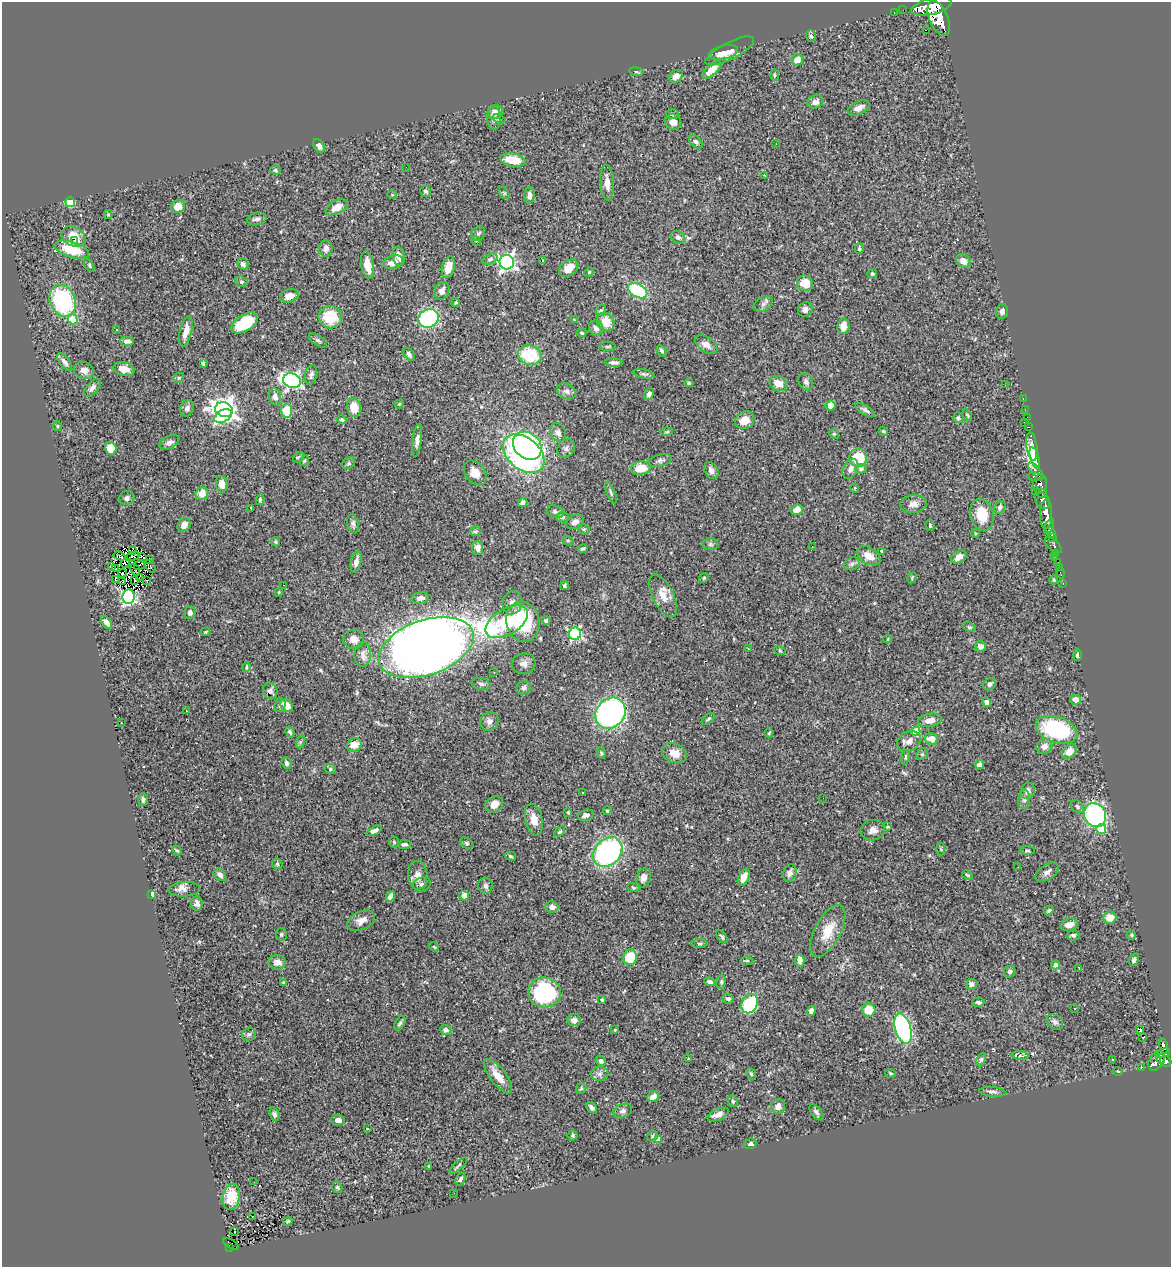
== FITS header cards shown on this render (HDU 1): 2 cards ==
NAXIS1  =                 1169
NAXIS2  =                 1265

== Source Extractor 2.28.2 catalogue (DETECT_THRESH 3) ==
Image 1169 x 1265 px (HDU 1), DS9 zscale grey, 1 PNG px = 1 image px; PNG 1173 x 1269 px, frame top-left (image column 1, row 1265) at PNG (2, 2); each listed source drawn as its Kron ellipse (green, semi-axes under 4 px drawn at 4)
Background 0.546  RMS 0.037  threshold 0.11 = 3 sigma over >= 5 px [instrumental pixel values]
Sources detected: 403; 6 with non-positive FLUX_AUTO (blend fragments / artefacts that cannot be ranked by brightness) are neither listed nor drawn; the other 397 listed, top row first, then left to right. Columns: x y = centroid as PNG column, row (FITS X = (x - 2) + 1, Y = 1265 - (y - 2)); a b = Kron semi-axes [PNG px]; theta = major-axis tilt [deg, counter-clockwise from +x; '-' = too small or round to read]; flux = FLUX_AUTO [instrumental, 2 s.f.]
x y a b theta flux
931 6 21 8 14 2800
903 10 2 2 - 4.9
894 12 3 2 - 9.1
939 18 18 9 -67 2700
926 30 2 2 - 660
811 36 6 4 -71 4.7
730 51 27 8 27 28
723 53 15 6 15 14
797 60 6 5 - 25
712 70 12 5 42 32
636 72 7 3 -8 2.9
774 75 5 3 - 2.9
676 76 7 6 - 15
815 102 8 6 20 13
859 108 11 6 25 14
495 112 8 7 - 16
672 114 6 4 -1 5.4
494 118 11 7 -88 12
499 119 7 4 -22 3.1
673 122 8 7 - 17
696 142 8 5 -45 7
776 144 2 2 - 14
319 146 7 5 -56 9.9
513 160 13 6 -10 52
406 167 2 2 - 2.5
276 170 5 4 - 3.4
764 175 3 2 - 1.4
607 183 18 6 -86 20
426 191 6 5 - 4.7
504 193 7 3 -53 3.3
392 195 5 3 - 2.3
529 195 8 5 88 11
70 202 5 4 - 96
178 207 7 6 - 28
337 207 12 6 29 25
108 214 4 4 - 3
257 219 10 6 14 10
478 233 7 6 - 6.1
73 236 13 9 -29 48
678 237 8 6 -30 7.8
74 240 3 3 - 26
476 241 5 4 - 3
326 248 8 6 89 12
72 249 18 8 -16 81
859 249 5 4 - 3.8
399 256 9 6 -78 16
490 259 8 5 23 5.8
543 261 4 2 - 1.8
963 261 8 6 -41 20
393 262 10 6 16 22
507 262 7 7 - 710
243 264 6 5 - 6.8
89 265 7 4 -61 3.4
367 265 14 6 -81 30
448 267 11 6 76 30
569 268 10 7 36 27
589 272 5 4 - 2.6
872 274 5 4 - 4
241 282 6 5 - 4.3
805 283 8 7 - 28
442 291 9 7 66 13
638 291 10 6 -29 160
289 296 9 6 16 21
63 301 16 12 -68 280
456 303 4 4 - 3.3
763 304 10 6 30 9.3
601 310 6 4 54 3.7
805 310 8 7 - 9.7
1002 311 7 6 - 7.6
330 317 11 11 - 78
429 318 10 9 - 270
73 319 5 4 - 80
575 320 4 4 - 2.3
606 322 10 8 -59 38
245 323 15 8 33 100
843 326 8 6 84 24
596 328 8 6 -58 9.7
117 329 3 2 - 3.3
186 331 16 6 76 22
581 333 5 4 - 3.1
318 340 10 5 -34 5.6
127 341 7 4 1 9.6
706 345 12 7 -33 17
607 347 8 4 0 3.9
662 351 6 4 -63 5.6
409 354 7 4 -52 6.6
530 355 12 10 -13 110
64 362 10 5 -53 9
614 362 9 4 -4 7.9
203 363 4 3 - 5.6
124 369 10 6 -16 25
84 370 10 8 -18 15
644 374 10 4 -11 5.7
311 375 10 6 79 8.1
179 378 5 4 - 3.4
292 381 9 7 -19 600
806 382 9 7 -65 8.2
689 383 4 4 - 3.1
778 384 9 7 -29 25
1005 385 2 2 - 1.7
92 388 11 5 49 9.8
567 391 10 7 -22 11
649 394 6 4 65 9.8
275 397 9 6 -76 13
1023 399 3 2 - 15
399 404 5 3 - 2.2
831 406 5 5 - 15
187 408 8 6 69 11
354 408 9 7 -82 37
224 410 9 7 -21 1900
865 410 11 4 -31 8.3
1025 410 2 2 - 11
287 411 7 5 84 56
967 415 6 4 -59 3.3
223 416 9 6 28 160
1027 417 2 2 - 4.6
958 418 5 5 - 4
342 420 5 4 - 3.7
745 420 10 8 32 28
1024 422 3 3 - 28
57 426 5 3 - 2.3
1028 427 4 2 - 20
883 431 5 4 - 3.2
667 432 6 4 2 3
558 433 9 7 -62 9
834 434 5 4 - 3.4
417 440 16 4 82 12
169 442 11 6 27 9.6
527 446 16 12 -43 300
1032 447 14 5 -83 1400
111 448 6 5 - 41
566 448 10 8 54 9.7
524 454 23 15 -40 690
298 457 6 4 39 4.3
858 458 9 8 - 78
1035 458 11 4 -73 1300
660 460 12 6 13 7.6
304 461 5 3 - 2.7
349 463 7 5 38 4.2
641 468 10 6 9 44
850 469 10 7 63 12
861 469 6 4 20 5
711 470 9 6 -57 12
1036 471 10 4 -48 340
475 473 14 9 -51 22
1036 477 7 3 -8 320
222 484 8 5 -84 21
1040 484 9 7 86 440
855 488 4 4 - 2.8
1035 490 3 3 - 81
202 493 7 6 - 26
611 493 11 4 -67 5.7
1042 493 5 3 - 170
127 498 7 7 - 7.5
260 500 5 3 - 3.8
1043 501 9 6 -55 560
523 503 5 4 - 8
913 504 13 9 7 16
1000 507 7 5 66 7.2
251 508 3 3 - 2.2
797 510 6 5 - 23
555 512 8 6 -19 6.8
982 514 16 11 -77 64
1046 514 15 6 -90 1300
563 517 6 5 - 4
575 522 9 6 23 11
353 524 9 6 -75 8.5
184 525 7 6 - 15
930 526 5 3 - 2.8
1049 526 8 4 65 280
584 529 6 4 -19 3.5
475 531 5 5 - 3.8
975 533 4 3 - 2.1
1051 533 6 3 -56 370
1052 537 4 4 - 310
568 541 5 3 - 2.9
276 542 5 4 - 3.2
710 544 8 6 -1 5.3
1053 545 10 5 -40 120
812 546 2 2 - 2.8
478 548 7 5 -84 11
583 549 5 3 - 4.2
132 550 3 2 - 2.6
881 551 3 2 - 2.5
1055 554 4 3 - 100
120 556 6 3 -27 2.8
133 556 6 2 15 0.9
869 556 13 8 -32 26
959 557 8 6 30 17
143 558 5 2 - 2.3
1055 558 3 2 - 6.3
149 559 3 2 - 3.4
356 561 11 5 77 12
1058 563 3 3 - 41
125 564 4 2 - 0.084
852 564 8 6 22 6.5
140 565 6 3 34 1.4
150 566 7 2 -55 3
112 567 3 3 - 2
1059 567 2 2 - 2.2
116 569 2 2 - 2.1
135 570 6 2 -70 1.9
122 573 4 2 - 1.2
1060 573 6 2 -72 11
139 577 4 2 - 2.3
704 578 5 4 - 3
912 578 6 4 59 2.5
115 580 2 2 - 0.79
1054 580 4 4 - 3.1
135 581 2 2 - 1.5
147 581 2 2 - 0.29
122 582 2 2 - 2.2
1063 584 3 2 - 10
283 585 2 2 - 7.4
565 585 4 4 - 4.2
279 592 4 3 - 2.3
663 596 23 10 -64 31
129 597 7 6 - 490
420 598 9 6 8 12
512 603 12 10 76 15
190 612 6 5 - 10
546 620 4 3 - 5
106 622 7 4 -55 12
507 622 23 13 31 130
523 622 20 16 -76 180
969 627 7 4 -24 3.6
206 632 5 3 - 2.6
575 634 6 6 - 340
354 639 10 9 - 18
888 639 4 3 - 1.9
980 646 5 5 - 11
426 647 50 27 19 3900
748 649 3 2 - 2
780 651 6 4 -18 2.9
363 654 12 8 88 17
1077 655 6 4 89 5
524 664 12 10 6 14
246 667 4 3 - 2.4
494 672 2 2 - 1.9
481 684 9 6 -13 7.1
990 684 7 5 46 8.1
524 688 7 6 - 6.9
270 691 8 7 - 7.7
1075 700 5 5 - 18
987 702 5 4 - 8.1
280 705 7 5 72 6.1
287 705 7 5 -44 35
186 711 2 2 - 6.9
610 713 16 14 47 550
708 719 7 4 37 4.2
930 720 12 6 10 20
489 721 9 8 - 11
121 723 3 2 - 8.3
1057 730 22 13 -18 240
916 731 4 4 - 69
290 732 6 4 -61 5.5
769 733 4 3 - 2.8
932 739 6 5 - 29
909 741 12 9 28 17
300 742 7 4 71 4
354 745 7 6 - 26
1044 746 8 7 - 15
1069 752 8 6 45 23
601 753 6 4 -80 3.6
674 753 13 9 -22 27
922 754 6 5 - 3.8
905 757 7 4 80 3.8
287 763 6 4 -67 6.1
980 765 4 4 - 19
330 769 6 5 - 4.1
1028 791 8 7 - 10
583 793 3 2 - 3.1
823 798 2 2 - 1.8
143 799 6 5 - 7
1024 799 9 6 84 7.9
494 804 9 7 36 19
1077 807 7 5 -41 5.1
607 811 4 3 - 3.2
568 812 4 3 - 2.6
586 815 8 5 18 10
1095 815 12 10 -67 440
534 819 16 8 -78 28
888 827 4 3 - 2.8
1101 829 5 5 - 59
873 830 12 10 11 15
374 831 8 4 25 10
560 832 6 4 44 3.8
394 842 5 5 - 3.5
467 843 7 5 -39 4
404 845 6 4 7 6.2
941 849 6 4 -88 3
1027 850 7 3 0 3
177 851 5 3 - 2.9
608 852 16 13 48 430
510 856 6 4 -16 3.6
277 864 5 4 - 3.5
1018 867 3 2 - 1.8
1047 872 13 7 33 11
790 873 9 6 73 9.8
220 875 7 5 -47 11
418 875 14 9 -90 17
967 875 5 3 - 3
744 877 9 5 64 26
643 878 10 7 72 14
422 884 9 7 18 8.1
485 886 8 7 - 8.5
633 887 6 4 -20 2.6
184 889 16 7 4 13
152 894 4 3 - 40
390 896 5 4 - 12
464 896 5 4 - 18
197 904 7 6 - 8.4
552 907 6 5 - 9.9
1049 910 5 4 - 3.9
1110 917 6 6 - 31
361 921 15 9 25 18
1069 925 9 6 17 17
828 931 28 13 62 51
281 934 6 5 - 4.7
1073 935 6 5 - 5
1131 935 5 4 - 3
722 937 7 3 -53 3.6
700 943 8 4 0 3.5
434 947 5 4 - 2.6
630 957 8 7 - 76
800 960 6 4 -86 15
1134 960 6 4 69 6.4
747 961 6 4 1 3.3
277 962 9 7 -9 19
1056 965 4 4 - 11
1079 968 3 2 - 2
1010 972 6 5 - 6.5
710 982 5 4 - 6.8
721 982 7 4 81 4.4
283 983 4 4 - 3.1
971 984 5 5 - 10
544 992 16 15 - 260
728 999 6 5 - 5.1
602 1000 4 3 - 3.2
978 1002 6 4 0 5.3
750 1004 10 7 62 190
1075 1008 3 2 - 3.1
869 1010 6 6 - 45
811 1011 5 4 - 8.3
574 1020 6 6 - 13
1055 1022 9 7 -38 8
400 1023 8 4 59 5.1
903 1029 15 8 -73 460
1140 1029 3 3 - 23
446 1030 5 5 - 7.7
615 1030 3 3 - 1.9
249 1034 7 6 - 5.9
1143 1037 3 2 - 1.7
1164 1046 8 3 -75 130
1163 1053 7 4 25 190
1020 1056 8 4 -7 5
688 1059 3 2 - 1.6
1113 1059 3 2 - 1.6
1161 1059 5 3 - 140
981 1060 7 4 65 4.4
601 1061 5 4 - 6.3
1156 1061 11 7 59 290
1166 1061 6 5 - 310
1141 1068 3 3 - 2
1118 1071 5 3 - 1.7
891 1073 5 3 - 2.8
600 1074 9 6 2 9
751 1074 6 4 -66 3.8
498 1076 20 8 -53 33
581 1088 6 5 - 3.2
992 1092 13 5 -5 7.6
653 1097 6 5 - 15
733 1101 6 4 -68 3.8
778 1106 7 7 - 14
592 1108 6 4 -49 7.7
622 1111 10 6 22 7.6
816 1112 9 5 -53 7.5
274 1114 7 5 -68 7.1
718 1114 11 5 23 16
338 1120 7 5 -4 11
367 1128 3 3 - 7
573 1135 5 5 - 4
653 1136 6 4 38 3.4
658 1139 4 4 - 27
750 1144 6 5 - 4.4
458 1165 11 3 39 4.2
429 1166 3 3 - 2.5
460 1179 7 4 65 5.3
254 1182 2 2 - 1.8
337 1187 6 4 -56 4
454 1193 3 2 - 3.1
231 1197 13 8 79 58
252 1216 2 2 - 1.7
288 1221 5 4 - 4.3
234 1232 2 2 - 3
231 1244 9 3 -30 33
229 1247 4 3 - 50
At the frame edge (FLAGS 8, measured only in part): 1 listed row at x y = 931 6
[6 non-positive-flux detections neither listed nor drawn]